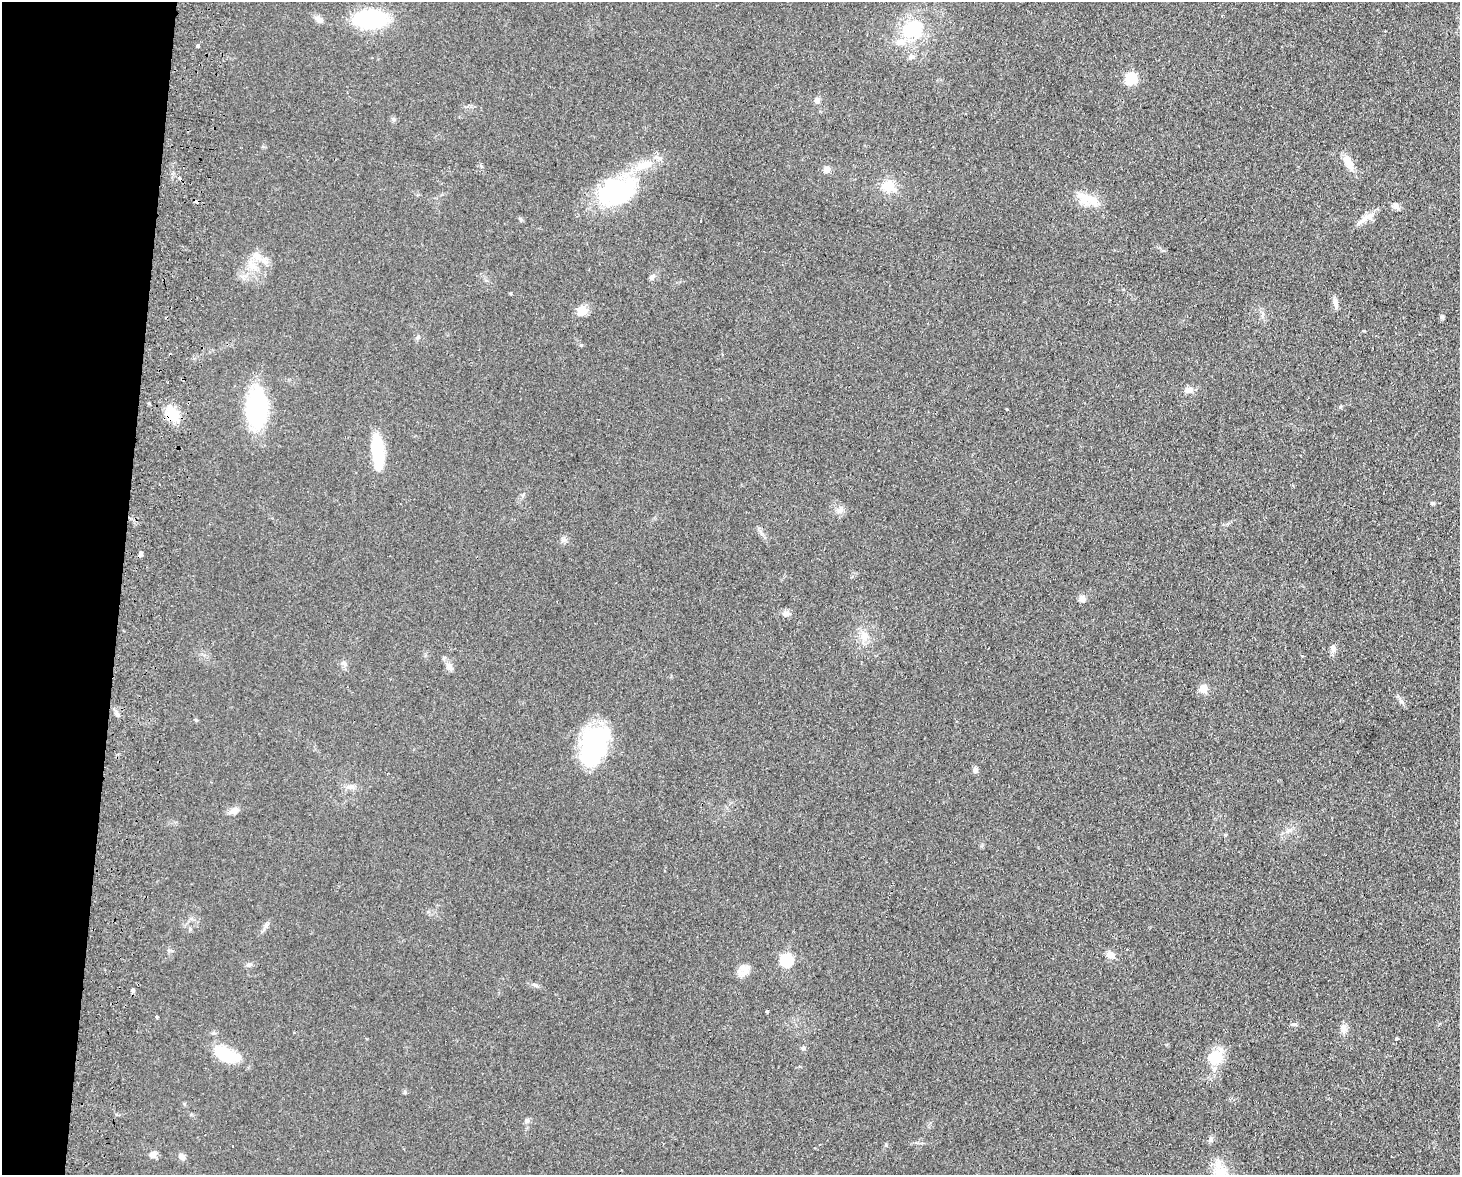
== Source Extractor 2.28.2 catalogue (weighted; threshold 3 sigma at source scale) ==
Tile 7 of 3 x 4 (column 1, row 3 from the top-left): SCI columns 171-1628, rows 1182-2354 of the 4830 x 4709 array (HDU 1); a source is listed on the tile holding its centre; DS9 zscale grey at full resolution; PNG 1462 x 1177 px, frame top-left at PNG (2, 2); no overlay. Shown black and unused: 8% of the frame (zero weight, under 2 of 3 exposures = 3% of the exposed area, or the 3 px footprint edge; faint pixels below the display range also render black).
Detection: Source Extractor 2.28.2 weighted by HDU 2 'WHT'; one run over the whole footprint, this tile lists its part. Background 0.0735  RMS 0.009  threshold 0.0406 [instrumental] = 3 sigma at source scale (4.5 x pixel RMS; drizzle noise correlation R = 1.50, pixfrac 1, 0.05/0.05 arcsec/px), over >= 5 px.
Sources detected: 66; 4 cosmic-ray / hot-pixel residue — not listed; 3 inside a brighter listed object's ellipse — not listed separately; the other 59 listed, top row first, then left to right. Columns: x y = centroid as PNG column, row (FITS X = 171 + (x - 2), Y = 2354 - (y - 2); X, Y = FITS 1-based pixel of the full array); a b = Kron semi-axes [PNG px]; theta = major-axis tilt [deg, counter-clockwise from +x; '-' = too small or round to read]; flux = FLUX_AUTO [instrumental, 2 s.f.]
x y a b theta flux
319 19 13 7 -31 4.6
370 19 26 15 0 99
913 29 31 24 15 43
197 46 3 3 - 14
911 57 9 5 27 2.3
1131 78 6 6 - 68
817 100 7 6 - 3.4
1348 163 19 10 -54 9.6
827 170 8 7 - 4.3
888 186 16 13 -20 16
616 192 49 29 18 96
1090 198 28 11 -38 15
1395 205 9 8 - 3.3
1367 216 23 7 21 7.8
257 256 12 10 -37 7.6
253 265 18 8 -43 8.9
652 276 8 6 33 2.7
1335 303 14 6 -84 3.7
582 311 12 11 - 9.4
1442 317 7 5 -17 1.5
1189 390 13 7 7 4.8
256 409 27 15 87 130
1007 409 3 2 - 0.99
172 414 16 13 -46 21
377 450 33 12 -84 44
1432 503 4 4 - 2.1
839 510 7 5 0 2.8
140 554 6 3 87 11
1082 598 8 8 - 4.2
786 614 10 7 -2 3.7
864 636 14 10 -79 9
1333 647 9 6 -64 2.9
1302 656 3 2 - 1.5
343 663 8 6 -2 2.6
449 667 12 8 -59 5.2
1203 688 8 7 - 9.8
1401 701 7 5 -45 2.4
117 714 8 4 -45 2.3
594 745 39 25 71 110
975 770 9 5 -79 2.6
351 787 13 6 -3 4.4
234 810 12 7 29 5.4
1289 830 7 5 -28 2.6
1110 955 11 9 -22 5.7
786 960 7 7 - 79
249 964 8 4 9 2
743 970 17 12 46 8.4
133 990 4 3 - 20
766 1011 3 3 - 2
156 1017 3 3 - 3.2
1293 1024 8 5 -8 1.9
1343 1028 11 8 -71 4.4
1396 1038 4 3 - 4.7
224 1054 31 15 -29 34
1216 1057 22 18 44 22
527 1120 8 6 90 2.2
232 1146 2 2 - 0.61
153 1154 9 8 - 4.1
182 1156 11 6 -43 3.9
Overlapping masked pixels (flux is a lower limit): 2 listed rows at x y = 172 414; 140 554
Unlisted compact peaks at least as high as the median listed source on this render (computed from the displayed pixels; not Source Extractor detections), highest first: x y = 803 1048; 1340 407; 405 1092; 535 985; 581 345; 1211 1140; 196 720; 393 119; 1364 331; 886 1145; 563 540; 418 337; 169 951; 521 220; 1225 835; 511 293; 149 403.